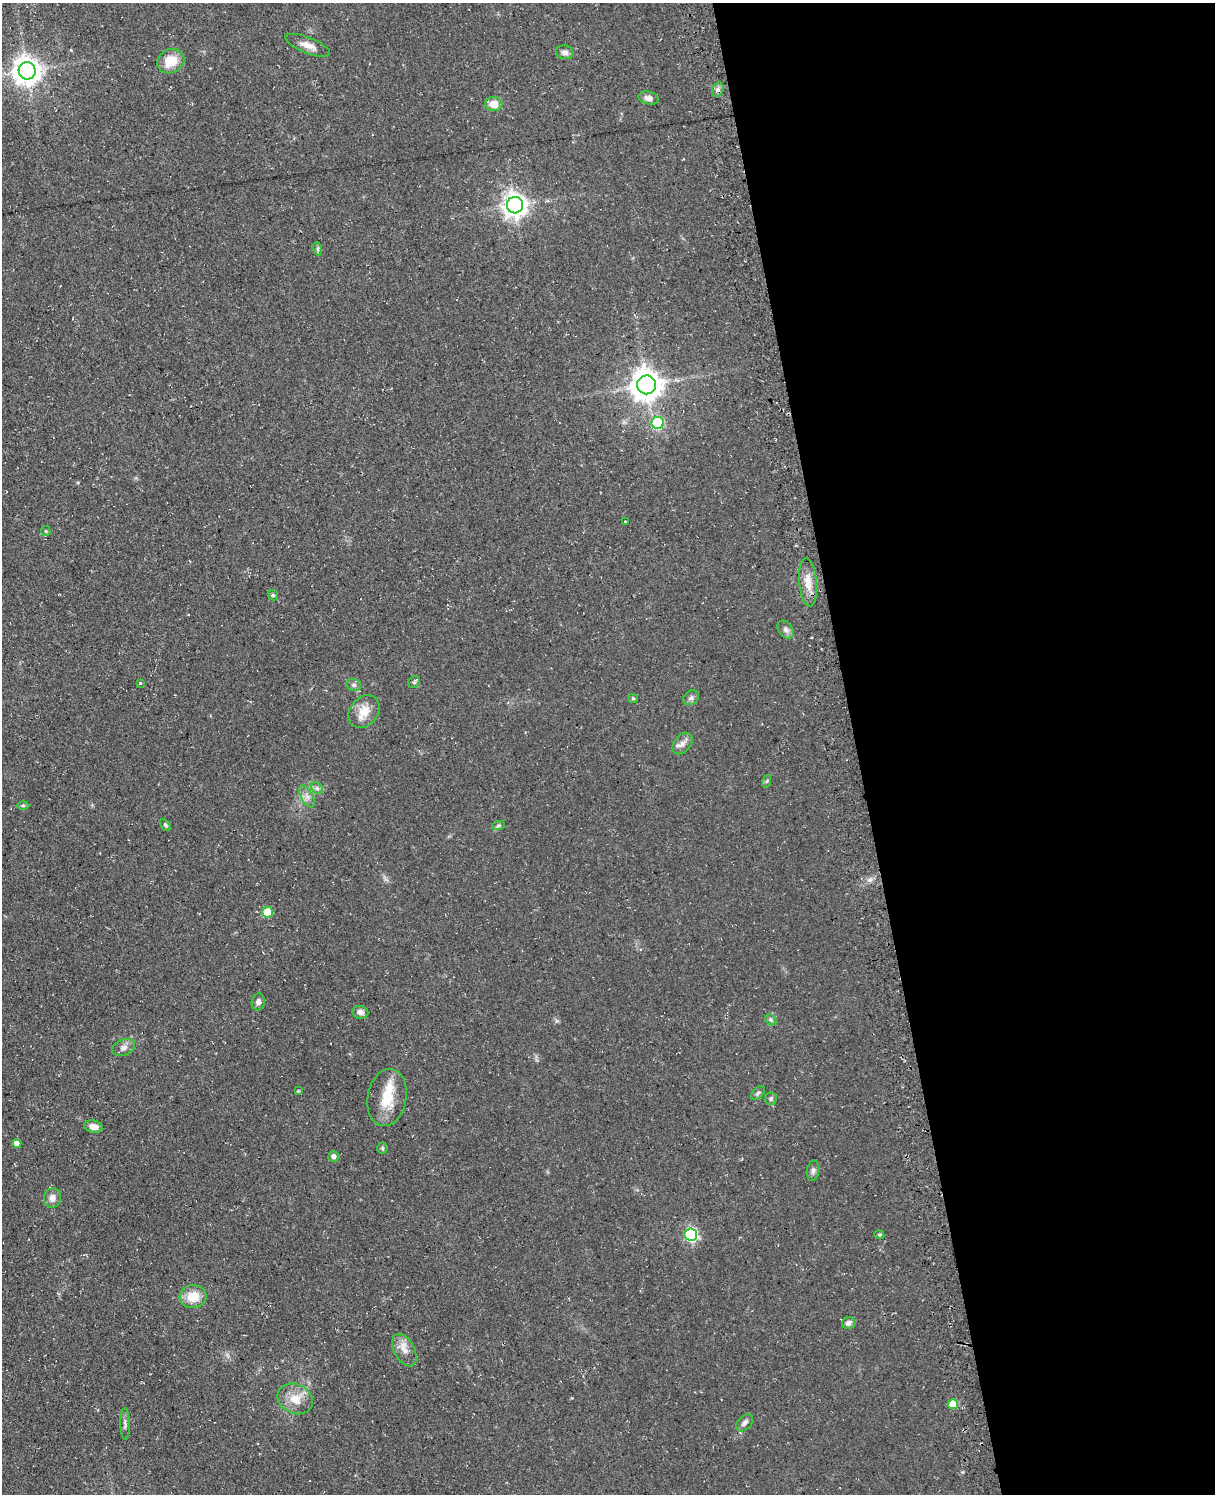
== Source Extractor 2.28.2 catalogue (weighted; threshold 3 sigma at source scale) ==
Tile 8 of 4 x 3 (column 4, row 2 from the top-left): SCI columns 3708-4920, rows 1752-3243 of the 4953 x 4872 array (HDU 1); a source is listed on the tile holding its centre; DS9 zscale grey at full resolution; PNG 1217 x 1496 px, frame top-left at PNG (2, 3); each listed source drawn as its Kron ellipse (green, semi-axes under 4 px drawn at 4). Shown black and unused: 30% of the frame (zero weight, under 3 of 4 exposures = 4% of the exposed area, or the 3 px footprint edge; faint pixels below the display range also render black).
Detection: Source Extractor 2.28.2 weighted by HDU 2 'WHT'; one run over the whole footprint, this tile lists its part. Background 0.0687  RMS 0.0068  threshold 0.0304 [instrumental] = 3 sigma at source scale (4.5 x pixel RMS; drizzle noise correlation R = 1.50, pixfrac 1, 0.05/0.05 arcsec/px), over >= 5 px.
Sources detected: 54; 1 inside a brighter listed object's ellipse — not listed separately; the other 53 listed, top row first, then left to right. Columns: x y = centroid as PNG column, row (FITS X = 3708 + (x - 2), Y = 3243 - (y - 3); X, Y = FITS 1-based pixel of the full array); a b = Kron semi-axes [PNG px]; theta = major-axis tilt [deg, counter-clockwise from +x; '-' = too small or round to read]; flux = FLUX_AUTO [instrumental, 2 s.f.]
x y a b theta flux
308 45 23 8 -21 6.2
565 52 9 6 -12 2.5
171 61 14 11 26 14
27 71 9 8 - 830
718 90 7 5 69 2
649 98 10 6 -12 3.6
494 104 8 7 - 7.6
515 205 8 8 - 590
318 249 7 4 -72 1.1
647 385 9 9 - 1100
658 423 6 6 - 50
625 521 3 3 - 1.1
46 531 5 5 - 0.79
808 582 24 9 -85 9.9
273 595 5 4 - 1
786 630 10 7 -52 2.3
414 682 6 5 - 1.3
140 683 3 3 - 1.1
354 685 7 5 -15 1.9
633 698 5 4 - 0.88
691 698 8 7 - 1.9
364 712 18 14 51 11
682 743 12 8 50 3.8
767 781 6 4 71 0.94
317 788 6 5 - 1.5
307 796 12 6 -62 3.4
23 806 6 4 0 1
166 825 6 4 -54 1.1
498 826 6 4 18 0.94
268 912 5 5 - 22
258 1002 8 6 82 2.8
360 1012 8 6 -8 3.4
771 1020 6 4 -45 1.4
123 1048 11 8 23 3.5
298 1091 4 3 - 0.55
758 1093 8 5 45 1.4
387 1098 29 19 80 19
771 1099 6 6 - 1.5
93 1127 9 6 -10 4.5
17 1143 4 4 - 3.8
382 1148 5 5 - 0.99
334 1156 5 5 - 2.7
813 1171 10 6 81 2
52 1198 10 8 74 4
691 1235 6 6 - 100
879 1235 5 4 - 0.85
193 1297 13 11 6 13
848 1323 6 6 - 2.9
404 1350 18 10 -62 6.6
295 1399 18 14 -25 11
953 1404 5 5 - 15
745 1423 10 6 44 2.8
125 1424 16 4 -89 2.1